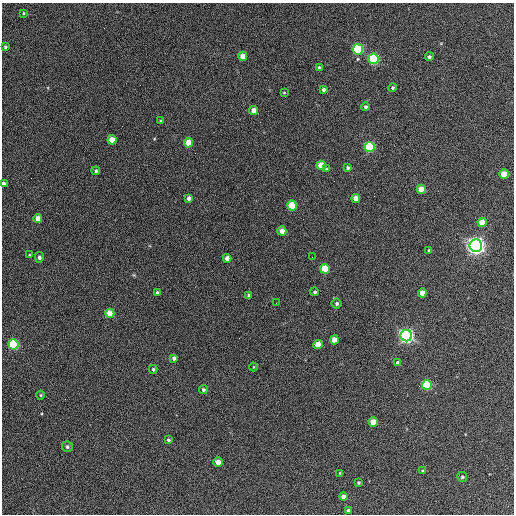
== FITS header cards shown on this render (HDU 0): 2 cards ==
NAXIS1  =                  512 / Axis length
NAXIS2  =                  512 / Axis length

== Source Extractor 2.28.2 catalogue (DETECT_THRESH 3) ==
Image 512 x 512 px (HDU 0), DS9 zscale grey, 1 PNG px = 1 image px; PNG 516 x 516 px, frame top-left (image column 1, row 512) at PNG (2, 3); each listed source drawn as its Kron ellipse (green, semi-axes under 4 px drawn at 4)
Background 374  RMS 21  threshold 62.4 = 3 sigma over >= 5 px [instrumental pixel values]
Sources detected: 64; all 64 listed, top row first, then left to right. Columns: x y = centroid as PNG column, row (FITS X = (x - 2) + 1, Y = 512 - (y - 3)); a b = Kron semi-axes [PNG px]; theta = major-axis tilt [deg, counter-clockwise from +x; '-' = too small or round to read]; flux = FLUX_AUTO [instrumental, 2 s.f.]
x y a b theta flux
24 13 3 3 - 1.5e+03
5 47 4 3 - 2.2e+03
358 49 5 5 - 1.6e+05
243 56 4 4 - 1.7e+04
429 57 4 4 - 2.9e+03
373 59 5 5 - 2.0e+05
319 68 4 3 - 4.0e+03
393 88 4 4 - 2.2e+03
324 90 3 3 - 3.3e+03
284 92 3 3 - 1.3e+03
365 107 4 4 - 2.8e+03
253 110 4 4 - 1.1e+04
161 121 3 3 - 1.7e+03
112 140 4 4 - 2.5e+04
188 143 5 4 - 2.1e+04
370 147 5 5 - 1.8e+05
321 165 5 4 - 3.5e+04
348 168 4 4 - 2.6e+03
326 169 4 3 - 1.6e+03
96 171 4 4 - 2.5e+03
504 174 5 4 - 4.1e+04
3 184 4 3 - 5.9e+03
421 189 4 4 - 2.0e+04
189 198 4 4 - 5.4e+03
356 198 4 4 - 1.5e+04
292 206 5 5 - 6.9e+04
38 218 4 4 - 1.2e+04
482 222 4 4 - 2.6e+04
282 231 4 4 - 1.3e+04
476 246 6 6 - 1.0e+06
429 250 4 3 - 1.7e+03
29 255 4 3 - 1.2e+03
39 257 5 4 - 3.9e+03
312 257 2 2 - 7.0e+02
227 258 4 4 - 8.7e+03
325 269 5 5 - 6.2e+04
157 292 3 3 - 1.7e+03
315 292 4 4 - 2.7e+03
422 293 4 4 - 1.7e+04
249 295 3 3 - 3.4e+03
276 303 2 2 - 7.4e+02
337 303 5 5 - 3.5e+03
110 313 4 4 - 2.5e+04
406 336 5 5 - 6.7e+05
334 340 4 4 - 1.8e+04
14 344 5 5 - 1.5e+05
318 345 4 4 - 2.3e+04
174 358 4 4 - 3.5e+03
398 363 4 4 - 5.8e+03
254 367 4 3 - 1.2e+03
153 369 4 4 - 2.4e+03
427 385 5 5 - 1.1e+05
203 390 4 4 - 3.1e+03
41 395 4 3 - 1.3e+03
373 422 4 4 - 2.7e+04
169 440 4 3 - 2.1e+03
67 447 5 5 - 3.3e+03
218 462 4 4 - 1.6e+04
422 471 4 3 - 1.3e+03
340 473 4 3 - 9.8e+02
462 477 5 5 - 2.3e+03
358 483 3 3 - 2.0e+03
343 496 4 4 - 8.1e+03
348 510 4 4 - 2.9e+03
At the frame edge (FLAGS 8, measured only in part): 1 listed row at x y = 3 184